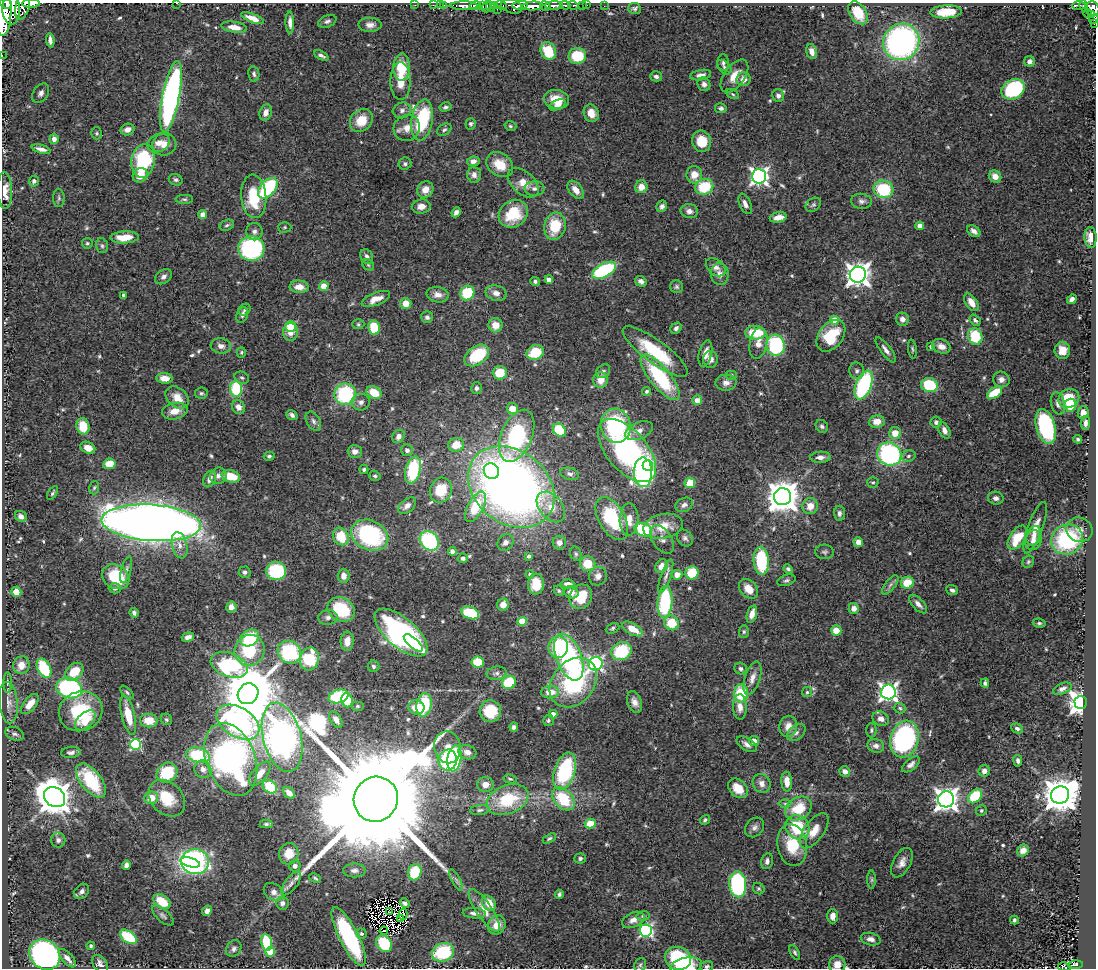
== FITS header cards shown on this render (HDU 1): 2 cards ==
NAXIS1  =                 1094
NAXIS2  =                  966

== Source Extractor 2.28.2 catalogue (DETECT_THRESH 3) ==
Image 1094 x 966 px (HDU 1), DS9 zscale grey, 1 PNG px = 1 image px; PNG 1098 x 970 px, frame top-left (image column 1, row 966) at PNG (2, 3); each listed source drawn as its Kron ellipse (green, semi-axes under 4 px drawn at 4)
Background 1.42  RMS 0.048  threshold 0.144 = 3 sigma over >= 5 px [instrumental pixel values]
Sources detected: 584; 3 with non-positive FLUX_AUTO (blend fragments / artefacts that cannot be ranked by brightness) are neither listed nor drawn; of the other 581, the 500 brightest by FLUX_AUTO listed and drawn (81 fainter detections omitted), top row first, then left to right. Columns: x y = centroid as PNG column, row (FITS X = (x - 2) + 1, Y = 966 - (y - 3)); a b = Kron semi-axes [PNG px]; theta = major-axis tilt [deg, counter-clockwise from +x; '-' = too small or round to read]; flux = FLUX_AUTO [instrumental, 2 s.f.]
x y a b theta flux
176 3 2 2 - 6.7
7 4 4 3 - 1500
31 4 9 4 2 1100
23 5 15 7 77 2100
415 5 2 2 - 13
433 5 2 2 - 23
440 5 2 2 - 10
444 5 2 2 - 21
482 5 4 3 - 75
494 5 3 3 - 150
501 5 6 3 -19 640
520 5 8 3 7 550
554 5 9 3 2 1800
565 5 5 3 - 320
573 5 5 3 - 260
583 5 3 3 - 73
587 5 2 2 - 15
1079 5 7 3 0 260
464 6 13 4 0 1600
475 6 6 3 10 1400
512 6 11 6 -21 960
533 6 10 4 4 2800
545 6 5 3 - 800
604 6 2 2 - 14
1084 6 6 4 -75 350
487 7 5 2 - 55
490 7 5 3 - 210
634 8 6 5 - 7.9
11 9 15 9 -88 6800
497 9 2 2 - 23
1093 9 7 6 - 790
946 12 16 6 3 68
858 13 12 8 -58 83
1088 13 4 3 - 120
4 15 21 7 85 11000
1092 15 4 3 - 130
252 18 12 4 -21 30
1094 19 5 3 - 65
327 21 9 6 21 9.4
290 22 11 4 -89 15
1094 23 3 2 - 35
370 25 11 7 0 18
234 27 13 5 -9 30
50 40 7 4 -84 13
901 42 19 17 49 910
548 51 9 7 -67 100
812 51 7 5 -74 24
2 55 2 2 - 14
321 55 8 3 -26 9.1
577 56 9 8 - 110
1029 61 5 5 - 14
723 63 8 6 87 8.5
402 67 13 8 89 110
724 67 8 6 -45 8.7
254 74 7 5 -79 8.1
701 75 10 5 10 17
656 76 6 5 - 11
734 76 19 10 54 49
743 79 7 7 - 28
401 81 19 10 -90 52
704 84 7 6 - 14
1013 89 12 9 30 320
41 93 11 7 56 14
733 94 7 4 -28 5.1
171 96 36 8 79 1000
778 96 6 6 - 14
557 99 13 9 -10 50
557 105 9 5 23 15
445 107 6 4 13 7.9
721 108 6 5 - 8
402 110 9 7 15 16
266 112 8 6 72 21
591 113 9 7 -70 34
422 120 21 10 80 290
361 121 12 10 46 67
471 124 6 5 - 7
510 126 6 4 -16 5.6
407 128 13 12 - 38
127 130 7 5 20 20
444 130 8 5 31 7.8
97 133 6 5 - 6.1
54 139 5 4 - 17
702 141 11 9 -74 73
158 143 11 8 26 26
164 144 12 11 - 36
41 149 9 4 -15 15
143 161 17 11 80 260
473 161 6 4 8 17
405 164 6 6 - 7.4
500 165 14 11 -36 64
140 175 8 7 - 36
474 175 8 7 - 18
694 175 9 8 - 40
759 176 7 7 - 1200
995 176 6 6 - 30
176 180 7 5 -22 7.5
34 181 5 5 - 11
523 183 18 11 -41 41
641 187 6 6 - 32
704 187 9 7 22 130
268 188 12 7 48 300
534 189 10 7 0 15
883 189 10 9 - 190
425 190 8 7 - 28
576 190 10 6 -52 29
5 191 18 7 -88 40
254 196 22 12 -85 130
59 198 9 5 -87 7.2
184 199 9 4 -1 7
861 201 10 7 -6 12
745 204 10 5 -67 20
813 205 8 6 35 7.2
421 206 9 7 8 24
662 206 6 5 - 12
689 211 9 7 -10 16
456 212 5 4 - 13
513 214 15 13 38 120
203 215 4 4 - 33
778 217 8 5 11 28
227 225 7 5 19 6.6
555 226 14 10 80 110
920 226 4 4 - 36
285 227 6 5 - 5
974 231 7 5 -37 14
254 232 9 8 - 14
125 237 14 6 3 52
1091 237 10 6 -87 30
87 243 5 5 - 5.4
102 246 7 5 -73 7.2
251 248 13 12 - 420
367 257 8 6 -62 13
368 265 6 5 - 5.4
716 267 11 7 -35 18
604 270 13 6 28 300
720 274 11 9 -80 23
858 275 8 8 - 2800
163 277 9 6 35 13
549 280 4 4 - 32
535 281 5 4 - 8
641 281 6 5 - 14
324 286 5 5 - 31
299 287 9 6 -3 34
677 287 6 6 - 7.1
467 293 7 7 - 130
496 293 10 7 -14 19
123 295 4 3 - 9
438 295 11 7 -10 22
376 299 15 6 21 34
1072 299 5 4 - 15
971 302 10 5 -57 39
406 303 5 5 - 43
245 310 6 5 - 6.8
242 315 8 5 73 11
427 317 6 6 - 9.5
903 319 6 6 - 18
834 320 4 4 - 59
975 320 6 4 -48 8
358 324 6 5 - 5.5
495 325 7 7 - 41
291 326 5 5 - 200
374 328 7 6 - 110
676 328 6 5 - 11
290 332 9 7 86 25
755 333 10 6 -3 110
831 336 18 12 52 140
975 336 8 7 - 120
758 343 16 8 79 35
776 345 11 9 -82 290
221 346 10 7 -8 17
931 346 4 3 - 8
941 346 9 7 -21 23
912 349 9 4 -83 5.9
886 350 15 5 -53 17
1062 350 8 7 - 34
655 351 39 11 -36 160
241 352 5 4 - 4.9
535 352 9 7 22 110
705 353 14 6 78 27
477 355 14 9 35 160
710 359 8 7 - 20
603 371 8 6 44 8.7
857 371 8 7 - 11
500 373 7 6 - 79
732 375 6 5 - 5
660 377 28 10 -51 260
164 378 8 5 -6 31
242 378 7 6 - 7.5
1001 379 8 7 - 19
601 380 8 7 - 43
726 383 10 8 3 20
864 385 15 7 69 350
929 385 8 7 - 160
476 388 6 5 - 10
236 389 8 6 -84 160
647 391 5 4 - 6.7
201 393 6 5 - 6.6
374 393 8 6 -31 68
995 393 8 5 34 110
345 394 11 10 - 270
177 397 13 9 -39 44
1069 398 11 9 31 95
697 400 5 4 - 25
361 402 9 8 - 16
1058 404 11 7 -74 19
1070 405 6 6 - 74
238 407 7 6 - 22
512 408 6 5 - 46
175 411 13 8 12 38
1083 413 6 5 - 30
292 415 6 4 -37 9.3
313 421 10 6 -59 12
877 422 8 6 7 34
936 422 5 5 - 8.4
1086 423 7 4 85 14
83 426 8 6 -78 74
616 426 17 15 -77 340
822 426 7 5 -54 8.4
1046 427 18 9 -75 350
559 430 7 5 -44 140
944 430 8 5 -66 14
639 431 14 8 23 24
895 433 6 6 - 48
398 436 7 6 - 16
517 436 27 15 67 350
1078 439 4 4 - 5.6
456 445 8 7 - 56
88 448 8 5 -24 28
407 450 6 5 - 10
627 450 38 20 -49 740
355 451 7 6 - 19
889 454 12 11 - 470
269 456 5 4 - 6.2
908 456 7 5 19 8.8
820 457 10 5 2 16
109 464 6 5 - 57
648 466 5 5 - 77
364 469 5 4 - 6.3
413 470 14 7 75 210
491 471 8 7 - 140
643 472 15 9 -89 420
570 474 9 6 -13 10
218 476 8 8 - 15
231 476 9 6 -14 86
375 476 6 5 - 5.9
210 479 8 6 66 18
873 482 5 5 - 5.5
690 483 5 5 - 79
511 487 47 36 -38 2800
94 488 7 5 72 5.5
441 490 13 10 66 94
52 493 8 3 56 5.2
783 497 8 8 - 6400
996 498 8 6 -12 12
684 505 9 6 27 12
407 506 10 6 41 19
810 506 8 7 - 38
476 507 16 7 61 130
551 507 17 11 -50 50
839 513 7 5 -90 12
21 516 6 5 - 15
612 518 23 13 -61 200
629 519 16 9 89 40
151 523 50 18 -4 5900
663 526 20 12 12 64
1035 528 27 7 70 40
643 530 9 6 -21 180
1079 530 13 12 - 26
370 535 19 14 -26 390
341 536 9 7 -58 99
1034 536 10 7 69 18
685 538 9 7 -48 11
1017 538 14 7 57 100
662 539 16 9 -56 21
1033 540 10 8 71 20
1067 540 16 14 26 350
429 541 11 8 -47 320
505 542 9 7 47 14
858 542 5 4 - 25
559 543 7 6 - 17
180 545 13 7 -76 25
452 551 4 4 - 14
825 552 9 7 -5 9.2
576 554 7 5 -74 6.5
529 556 3 3 - 7.8
463 558 5 4 - 9.2
761 561 14 7 -86 190
1028 562 6 5 - 5.8
588 564 8 7 - 69
661 566 7 5 56 27
788 569 5 4 - 7.2
126 570 14 5 75 12
276 571 10 9 - 220
245 572 6 5 - 9.1
692 573 6 6 - 87
530 574 4 4 - 5.7
677 575 5 5 - 31
344 576 7 6 - 22
598 576 9 9 - 18
666 576 17 5 71 16
116 577 14 11 -34 120
786 580 9 5 17 8.2
907 583 6 6 - 73
536 584 10 8 87 73
568 584 7 4 1 15
890 585 11 5 51 11
115 588 6 5 - 9.7
749 589 11 8 -49 39
952 590 6 5 - 9.1
559 591 5 4 - 5.3
16 592 5 5 - 29
571 592 7 6 - 20
581 597 13 11 59 97
665 602 16 7 85 250
918 604 11 5 -46 17
503 605 6 6 - 33
231 607 5 5 - 18
854 608 5 5 - 21
341 609 14 11 -30 150
134 613 5 4 - 9.6
470 613 9 6 -19 150
752 614 9 5 72 26
328 617 10 7 7 14
522 621 4 4 - 110
672 623 7 7 - 86
1039 623 6 4 -8 6.6
612 628 7 5 25 5.8
633 629 11 5 -29 49
836 631 5 5 - 43
401 632 32 14 -41 810
744 632 6 5 - 5.9
188 637 6 4 18 16
250 638 10 8 31 140
347 641 9 6 86 26
413 643 12 5 -41 98
558 647 11 9 83 140
250 650 16 15 - 160
621 651 10 9 - 160
289 652 12 11 - 250
569 657 24 12 -69 560
309 659 11 9 76 130
478 662 6 5 - 100
595 664 7 6 - 710
21 665 9 8 - 30
229 665 19 12 -20 360
373 666 6 5 - 7.7
44 668 10 6 -63 160
741 669 6 5 - 8.9
74 672 10 7 44 76
496 673 10 6 10 12
752 678 17 7 72 26
8 682 10 4 -90 6.8
509 682 7 6 - 130
573 683 27 21 51 360
985 683 4 4 - 8
69 688 13 10 -16 440
1062 689 10 5 22 13
127 692 8 4 -44 6.9
550 692 9 6 3 46
807 692 5 5 - 5.2
888 692 7 7 - 1400
741 693 9 7 86 130
248 694 11 10 - 23000
338 696 10 6 15 200
347 700 7 5 -83 75
634 702 11 7 -71 22
1081 702 6 6 - 2600
8 703 21 9 -85 30
30 704 12 6 51 43
424 705 12 7 82 170
357 706 6 5 - 6.2
416 707 8 7 - 53
740 707 13 7 -88 27
900 708 5 5 - 5.7
81 711 22 19 20 190
490 711 11 10 - 100
553 714 4 4 - 20
128 715 20 6 -77 90
166 719 6 5 - 6.3
336 719 9 5 -59 19
881 719 8 7 - 22
85 720 12 7 44 74
149 720 9 7 -8 58
548 720 5 5 - 6.5
238 722 23 14 -31 650
788 726 10 9 - 31
514 727 4 4 - 9.1
1017 728 6 4 -26 9
871 730 7 5 90 6
796 733 10 7 40 12
15 734 10 6 -21 11
282 737 35 19 -76 1200
904 739 19 14 74 690
754 741 5 5 - 22
747 744 11 6 -32 15
136 745 5 5 - 360
876 746 8 7 - 13
448 747 16 13 -80 44
71 752 10 5 4 12
467 752 9 7 -18 22
198 755 12 7 -12 180
454 758 13 7 80 310
231 759 38 24 -69 1100
448 760 10 9 - 220
1018 761 6 4 -81 10
911 764 10 5 40 14
203 769 9 8 - 20
565 771 19 10 72 300
845 771 5 5 - 18
984 771 6 5 - 18
167 773 11 9 35 140
260 774 14 7 49 34
510 779 7 4 -11 5
91 781 20 10 -51 200
787 782 10 5 -86 39
762 783 10 8 -57 21
485 784 8 7 - 21
270 787 8 6 -39 100
738 788 11 8 -44 54
289 793 7 5 -45 26
1060 795 9 8 - 8400
975 796 8 6 44 130
54 797 11 9 -38 8200
151 798 7 6 - 48
167 798 21 15 -45 95
376 799 23 22 - 170000
563 799 13 9 -47 150
946 799 8 8 - 2600
508 800 22 14 22 160
785 804 6 4 0 5.2
798 808 14 11 35 97
480 810 9 5 6 7.7
981 811 6 5 - 5.5
705 820 5 4 - 6.2
266 824 6 4 1 6.5
590 824 5 5 - 77
755 827 11 8 48 15
797 827 13 11 -44 140
814 831 20 10 55 44
549 839 7 4 31 6.1
58 840 7 7 - 12
792 845 21 14 -80 99
1023 850 6 5 - 23
289 854 11 9 70 50
580 859 5 5 - 8
767 861 8 5 77 12
190 862 10 4 -15 280
195 862 14 12 -5 860
902 863 16 8 62 24
126 865 5 4 - 11
295 866 6 5 - 13
354 870 11 7 1 15
415 872 8 6 73 130
315 878 6 3 -25 5.1
456 880 12 4 -60 9.9
872 880 9 4 90 6.1
291 883 14 6 53 18
738 884 13 8 -86 370
759 889 6 5 - 5.3
82 891 8 6 48 12
274 892 11 8 -36 21
559 894 4 3 - 7
162 902 9 6 -34 69
282 903 6 6 - 13
405 903 5 4 - 11
489 903 8 6 -54 48
484 910 25 8 -56 43
207 911 5 4 - 13
390 912 3 2 - 7.6
474 913 11 5 -5 14
403 914 5 2 - 5.7
163 915 13 6 -42 10
643 916 6 5 - 7.3
833 916 7 5 89 24
400 919 3 2 - 5.1
633 920 12 7 22 23
1014 920 4 3 - 6.3
497 925 10 8 60 43
646 930 6 6 - 590
384 931 4 2 - 7.3
362 934 5 5 - 8.2
128 937 9 5 -37 170
349 937 32 9 -63 360
871 939 10 6 -13 16
267 942 8 5 -79 160
384 944 9 7 -52 190
91 946 4 4 - 5.5
234 949 9 7 58 12
270 952 5 4 - 88
443 952 11 9 21 210
795 952 8 4 -60 6.7
45 955 16 14 -40 870
67 958 11 5 -49 25
678 958 13 11 -21 260
100 964 9 6 -51 16
640 965 7 5 63 5.5
837 965 8 8 - 29
1075 965 7 4 3 130
686 966 16 8 12 68
707 966 6 5 - 7.5
1064 967 6 3 -13 60
At the frame edge (FLAGS 8, measured only in part): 14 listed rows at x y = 176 3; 7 4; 31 4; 23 5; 1093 9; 4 15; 1094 19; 1094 23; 2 55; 5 191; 837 965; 686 966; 707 966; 1064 967
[81 fainter detections neither listed nor drawn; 3 non-positive-flux detections neither listed nor drawn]